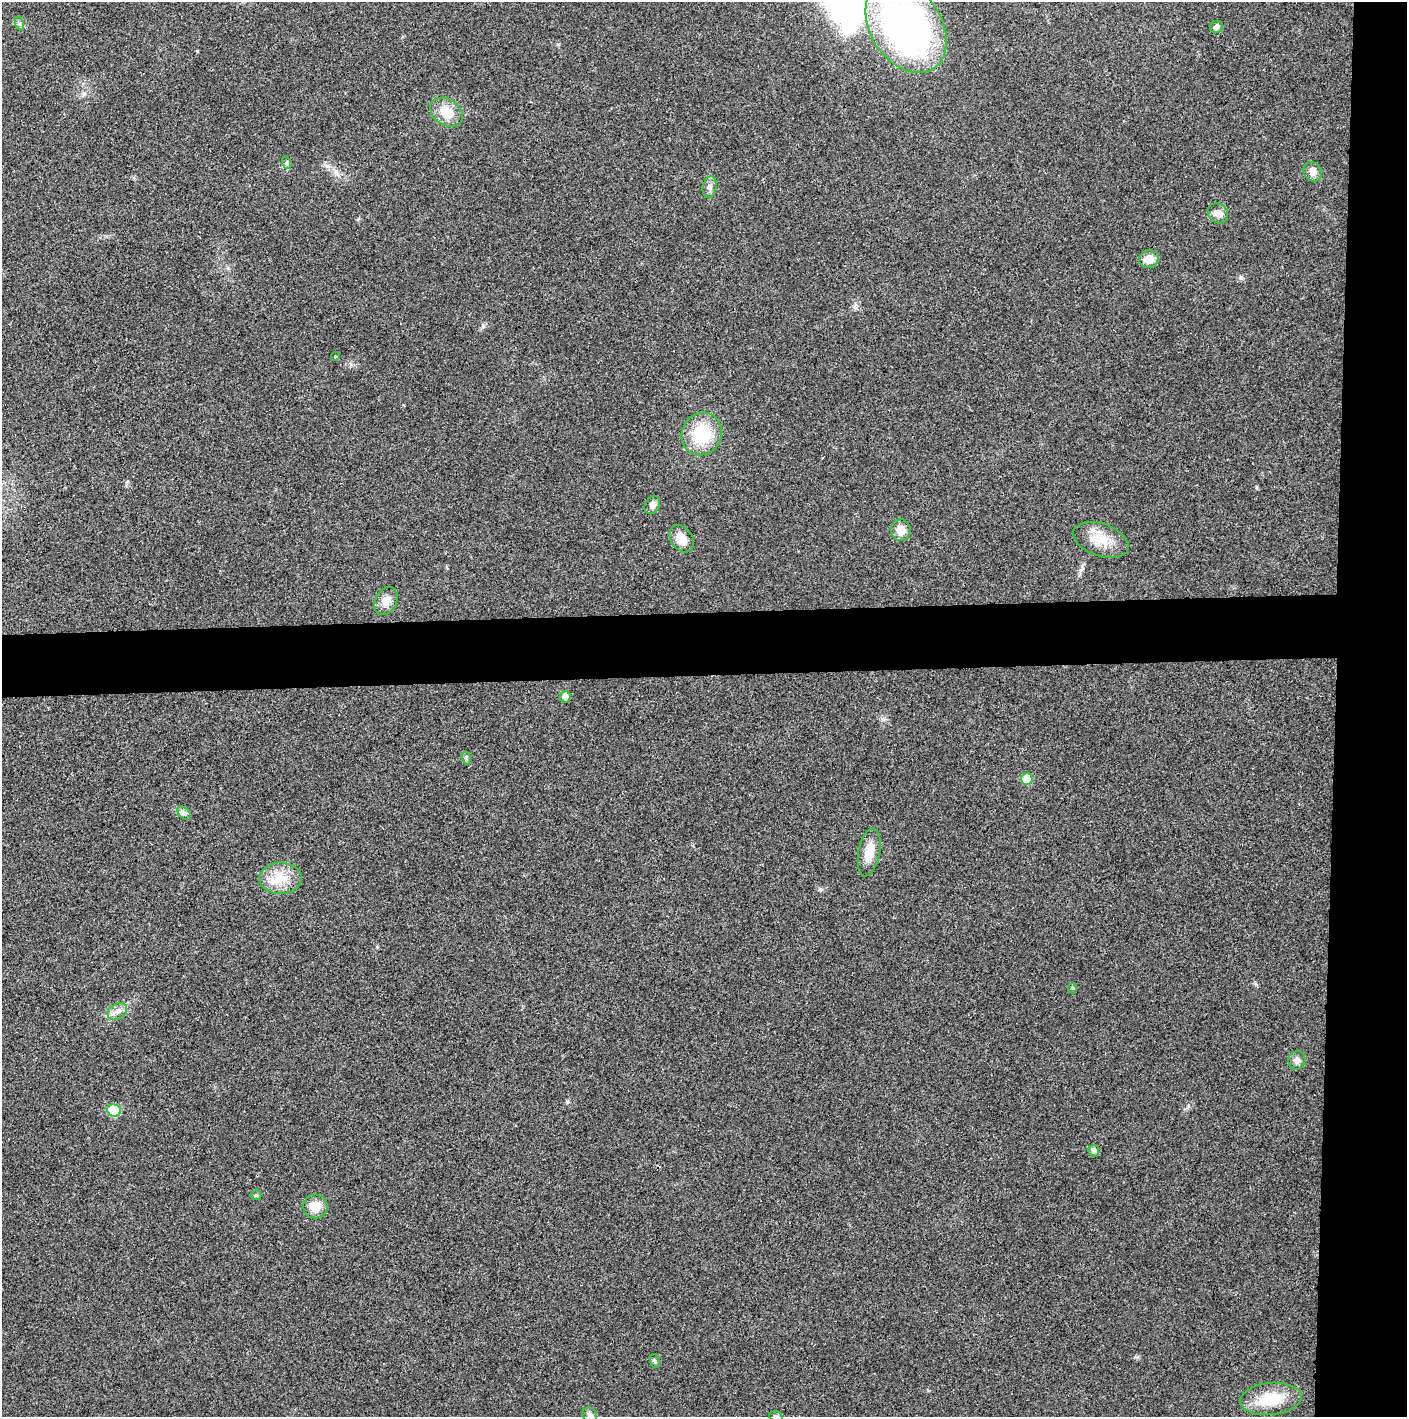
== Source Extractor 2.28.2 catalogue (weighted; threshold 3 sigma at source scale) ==
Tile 6 of 3 x 3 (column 3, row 2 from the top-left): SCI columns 2813-4217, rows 1435-2849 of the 4224 x 4264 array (HDU 1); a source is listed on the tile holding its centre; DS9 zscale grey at full resolution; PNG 1409 x 1419 px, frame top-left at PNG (2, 2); each listed source drawn as its Kron ellipse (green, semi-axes under 4 px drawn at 4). Shown black and unused: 9% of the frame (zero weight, under 3 of 4 exposures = <1% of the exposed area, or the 3 px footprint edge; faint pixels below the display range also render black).
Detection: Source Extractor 2.28.2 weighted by HDU 2 'WHT'; one run over the whole footprint, this tile lists its part. Background 0.0259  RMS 0.006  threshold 0.0268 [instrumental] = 3 sigma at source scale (4.5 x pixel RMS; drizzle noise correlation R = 1.50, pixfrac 1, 0.05/0.05 arcsec/px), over >= 5 px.
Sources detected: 34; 1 inside a brighter listed object's ellipse — not listed separately; the other 33 listed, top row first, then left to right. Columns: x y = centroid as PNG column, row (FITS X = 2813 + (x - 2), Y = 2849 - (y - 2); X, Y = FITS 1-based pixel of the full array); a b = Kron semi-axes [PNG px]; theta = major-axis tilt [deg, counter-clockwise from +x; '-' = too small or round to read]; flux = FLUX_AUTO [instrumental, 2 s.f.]
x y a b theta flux
20 24 7 4 -71 1.1
906 27 50 35 -56 250
1217 27 6 6 - 2.1
446 112 17 12 -32 11
287 163 6 4 -72 1
1313 172 10 8 -59 4.3
710 187 11 6 78 2.5
1218 213 11 9 -45 4.1
1149 259 10 8 9 7.1
335 356 4 3 - 0.5
702 434 22 20 63 28
652 505 9 7 60 2.5
901 530 11 10 - 6.1
682 539 15 10 -53 7.9
1101 540 28 16 -19 13
386 601 15 10 63 5.6
565 697 5 5 - 3.4
466 758 7 4 -72 1
1027 779 6 5 - 15
184 813 8 5 -44 1.9
869 852 24 10 79 9.8
280 878 21 15 1 12
1073 988 5 3 - 0.68
117 1012 10 7 32 3.3
1297 1060 9 8 - 2.9
114 1110 7 6 - 23
1094 1151 6 5 - 2.1
256 1195 5 5 - 0.88
315 1206 12 12 - 9
655 1361 7 5 -72 1.1
1271 1399 31 16 6 21
590 1415 8 6 -47 2.1
776 1416 7 5 -19 1
Isophote crosses this tile's border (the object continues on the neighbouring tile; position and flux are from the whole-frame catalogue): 3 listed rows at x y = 906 27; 590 1415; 776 1416
Unlisted compact peaks at least as high as the median listed source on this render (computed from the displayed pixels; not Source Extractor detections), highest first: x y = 1241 277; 567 1101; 820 889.